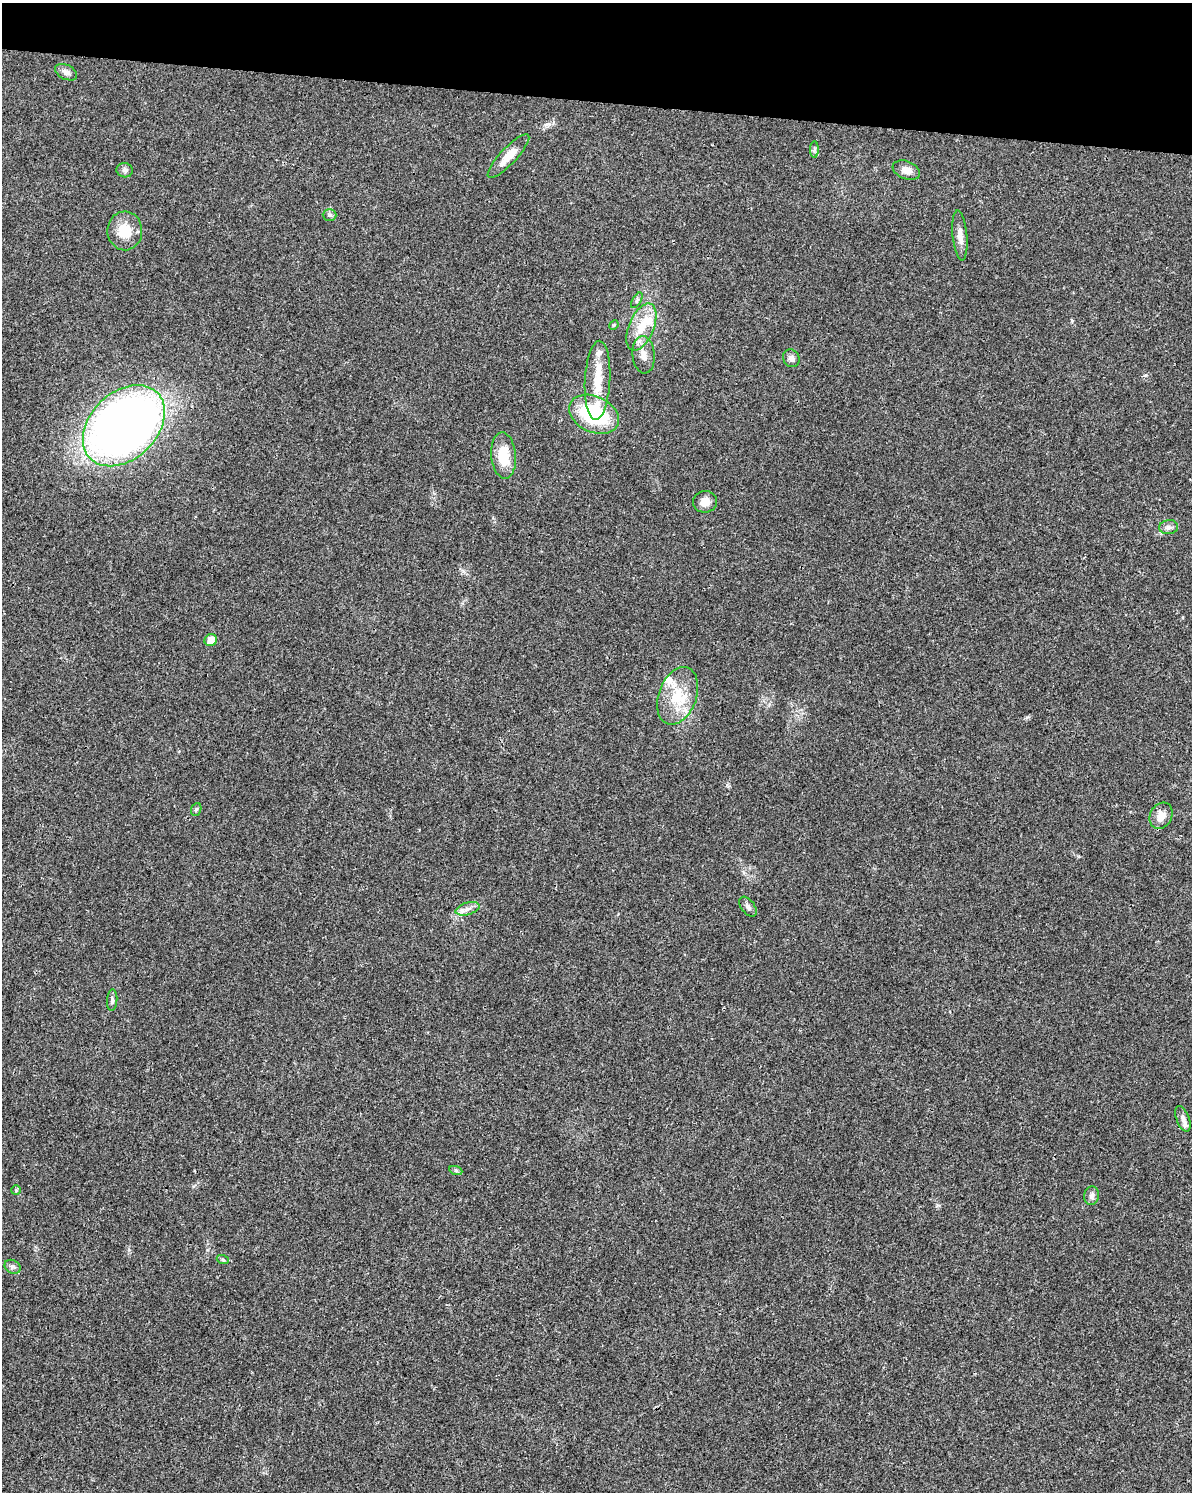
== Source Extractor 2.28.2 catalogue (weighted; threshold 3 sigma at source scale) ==
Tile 2 of 4 x 3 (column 2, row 1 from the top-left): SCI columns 1206-2395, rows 3221-4710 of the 4784 x 4997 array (HDU 1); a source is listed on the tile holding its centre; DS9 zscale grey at full resolution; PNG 1194 x 1494 px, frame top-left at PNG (2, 3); each listed source drawn as its Kron ellipse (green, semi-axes under 4 px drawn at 4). Shown black and unused: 7% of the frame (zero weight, under 3 of 4 exposures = <1% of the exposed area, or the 3 px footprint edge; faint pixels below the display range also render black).
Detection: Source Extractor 2.28.2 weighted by HDU 2 'WHT'; one run over the whole footprint, this tile lists its part. Background 0.0199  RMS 0.0029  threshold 0.0129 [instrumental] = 3 sigma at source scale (4.5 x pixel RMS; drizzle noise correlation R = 1.50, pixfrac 1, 0.0396/0.0396 arcsec/px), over >= 5 px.
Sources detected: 37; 5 inside a brighter listed object's ellipse — not listed separately; the other 32 listed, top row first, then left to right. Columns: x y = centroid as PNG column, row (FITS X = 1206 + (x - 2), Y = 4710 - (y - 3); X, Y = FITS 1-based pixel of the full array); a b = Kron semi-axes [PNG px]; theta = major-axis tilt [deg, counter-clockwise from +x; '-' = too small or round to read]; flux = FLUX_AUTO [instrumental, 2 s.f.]
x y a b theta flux
66 72 12 7 -27 1.4
814 150 8 4 90 0.58
508 156 29 8 47 4.7
125 170 8 7 - 0.8
906 170 14 9 -21 2.4
329 215 7 6 - 0.62
125 231 19 17 -88 6.5
960 235 25 7 -84 2.5
637 300 9 4 60 0.51
614 325 5 4 - 0.34
641 327 25 12 67 6.5
643 355 19 11 -85 3.1
791 358 9 8 - 1.3
597 380 39 12 87 8.2
594 414 26 18 -25 23
124 426 47 33 44 210
504 456 23 12 -85 7.5
705 502 12 10 9 2.4
1169 527 9 7 7 1.1
211 640 6 6 - 2.9
678 696 30 19 70 10
196 809 6 5 - 0.47
1161 816 13 11 61 2.9
748 907 11 6 -54 1
468 909 12 6 17 1.5
112 1000 11 5 87 0.82
1183 1119 13 6 -69 1.2
456 1171 7 4 -20 0.49
16 1190 5 5 - 0.35
1091 1196 9 7 83 1.1
223 1260 6 4 -20 0.41
13 1267 8 6 -29 0.85
Unlisted compact peaks at least as high as the median listed source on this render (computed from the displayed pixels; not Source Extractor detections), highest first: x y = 548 124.